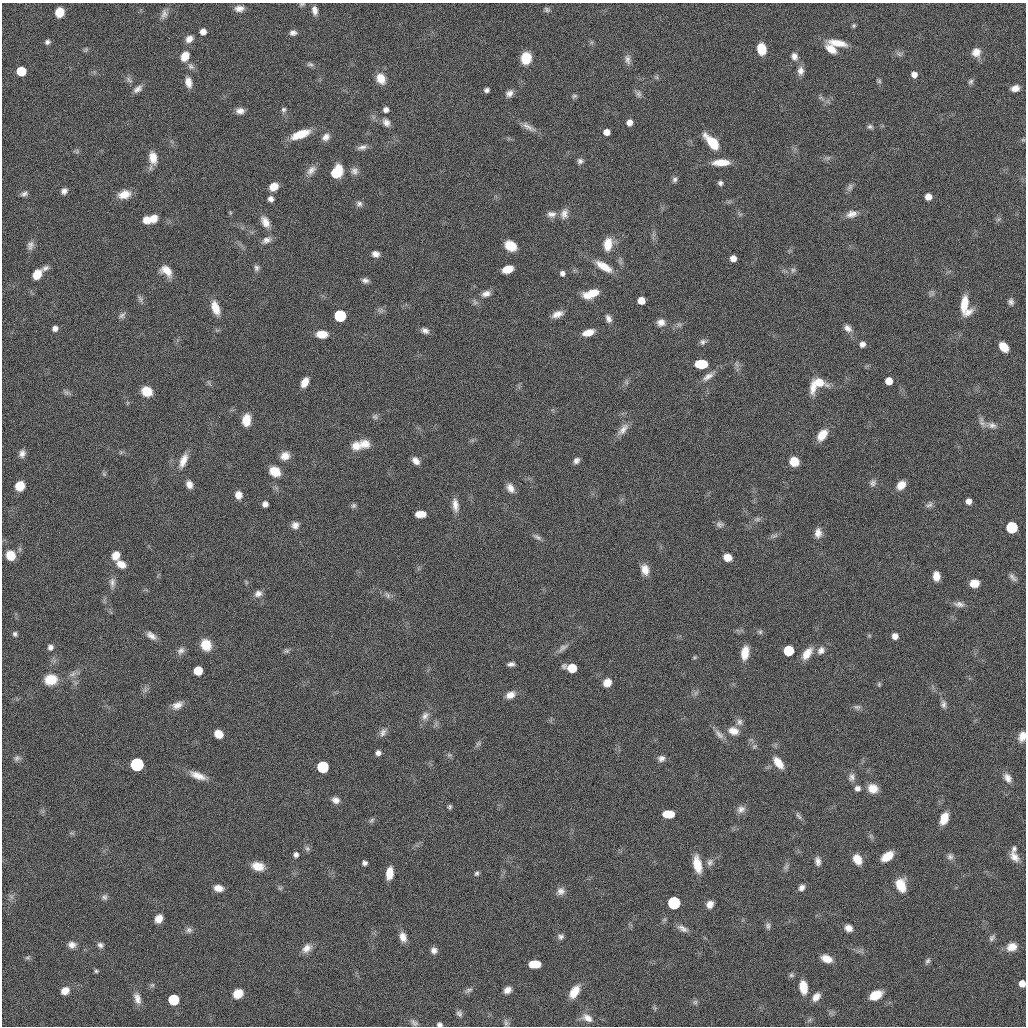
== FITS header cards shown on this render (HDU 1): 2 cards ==
NAXIS1  =                 2048 / length of original image axis
NAXIS2  =                 2048 / length of original image axis

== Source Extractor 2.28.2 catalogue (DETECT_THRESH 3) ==
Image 2048 x 2048 px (HDU 1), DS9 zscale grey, zoomed out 1/2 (1 PNG px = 2 x 2 image px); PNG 1028 x 1028 px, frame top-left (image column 1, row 2047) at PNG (2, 3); no overlay
Background 21.2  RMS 320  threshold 952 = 3 sigma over >= 5 px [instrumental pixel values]
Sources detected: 322; all 322 listed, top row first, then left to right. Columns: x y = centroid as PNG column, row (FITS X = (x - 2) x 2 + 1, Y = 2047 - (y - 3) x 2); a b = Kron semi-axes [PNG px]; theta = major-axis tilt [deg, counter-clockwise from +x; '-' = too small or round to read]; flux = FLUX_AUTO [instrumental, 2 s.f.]
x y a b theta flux
302 4 7 5 17 1.5e+05
239 8 10 7 5 5.4e+05
547 9 8 6 1 2.0e+05
315 10 9 6 -79 4.6e+05
140 11 4 2 - 6.4e+04
59 12 8 7 - 1.7e+06
164 14 13 8 56 4.5e+05
854 25 6 5 - 1.4e+05
203 32 5 5 - 5.8e+05
293 33 8 6 -1 3.2e+05
189 39 8 7 - 5.4e+05
47 42 6 5 - 2.4e+05
591 42 6 6 - 1.6e+05
837 43 23 7 -11 1.3e+06
86 49 8 6 3 1.7e+05
761 49 9 7 -80 1.8e+06
831 49 14 8 -36 9.9e+05
976 52 11 10 - 7.9e+05
900 53 7 4 -15 1.9e+05
185 56 10 7 58 1.2e+06
794 56 10 8 -67 4.8e+05
526 58 10 9 - 1.9e+06
627 59 13 8 -81 4.1e+05
310 64 8 6 -20 2.0e+05
191 66 12 7 -43 3.3e+05
21 71 6 6 - 3.7e+06
800 71 13 8 82 5.3e+05
94 72 5 3 - 9.2e+04
914 74 5 5 - 5.0e+05
656 77 7 5 19 1.4e+05
381 78 13 10 -65 1.0e+06
129 79 10 7 -64 2.8e+05
879 81 8 5 -28 1.5e+05
971 81 8 6 70 2.2e+05
188 82 12 7 -78 6.8e+05
1015 88 9 6 14 6.1e+05
138 89 14 7 42 4.5e+05
486 90 5 5 - 2.5e+05
509 93 9 7 38 4.1e+05
638 94 10 7 -60 2.9e+05
574 96 7 6 - 1.7e+05
821 98 9 4 -23 2.2e+05
283 110 7 6 - 2.2e+05
386 110 5 5 - 3.7e+05
240 111 9 7 -1 5.1e+05
629 122 5 5 - 5.5e+05
386 123 11 8 -40 4.7e+05
870 126 8 6 -62 2.2e+05
528 127 22 7 -29 5.8e+05
606 132 5 5 - 7.1e+05
300 134 21 7 20 1.8e+06
326 137 9 7 57 4.7e+05
1023 140 6 5 - 1.1e+05
712 142 19 8 -48 2.2e+06
362 147 14 6 11 4.2e+05
795 149 5 2 - 8.6e+04
77 151 7 6 - 1.5e+05
153 158 16 8 89 1.0e+06
825 158 8 4 -3 2.3e+05
580 161 7 7 - 2.8e+05
721 162 18 7 2 1.3e+06
311 170 15 8 52 5.3e+05
354 171 10 9 - 4.2e+05
336 172 11 8 55 3.2e+06
674 179 9 6 49 2.6e+05
720 183 5 5 - 2.3e+05
274 187 9 7 35 9.0e+05
850 187 11 7 61 3.0e+05
64 191 7 6 - 3.8e+05
24 193 9 6 3 2.9e+05
124 194 14 9 16 1.0e+06
928 197 5 5 - 7.1e+05
271 199 6 6 - 3.4e+05
728 201 5 3 - 8.9e+04
359 204 9 7 -50 3.2e+05
662 207 4 3 - 8.8e+04
230 213 5 4 - 9.4e+04
551 214 13 8 4 4.7e+05
564 214 14 9 75 5.9e+05
740 214 9 3 -17 1.6e+05
852 214 17 8 17 6.5e+05
153 218 10 8 48 8.4e+05
999 219 8 6 17 1.9e+05
147 220 8 8 - 8.3e+05
265 222 15 9 -61 7.9e+05
654 233 9 4 61 1.7e+05
266 240 12 7 23 4.5e+05
608 244 14 9 77 1.3e+06
30 245 12 8 72 4.1e+05
510 246 11 8 -33 1.9e+06
376 254 8 6 -13 4.4e+05
733 258 5 5 - 6.4e+05
621 261 10 4 -57 2.0e+05
604 266 22 8 -31 1.3e+06
45 268 10 6 30 2.8e+05
257 268 9 6 80 2.3e+05
507 269 9 6 18 1.6e+06
793 270 8 6 53 2.3e+05
167 271 14 9 -41 1.0e+06
562 273 5 5 - 2.9e+05
37 274 9 7 56 1.3e+06
365 280 9 6 -19 3.1e+05
486 293 14 8 22 5.3e+05
591 294 14 7 19 1.5e+06
932 294 7 4 -11 1.7e+05
140 299 12 6 -78 2.5e+05
641 300 6 6 - 1.0e+06
1011 302 8 7 - 2.9e+05
964 304 18 7 83 1.6e+06
215 308 17 8 -71 1.2e+06
381 310 9 7 54 2.5e+05
968 312 15 7 32 6.6e+05
557 314 14 7 25 6.5e+05
122 315 9 7 47 2.5e+05
340 316 6 6 - 1.8e+07
608 319 10 7 -74 3.8e+05
661 322 9 8 - 5.3e+05
679 325 11 6 57 2.7e+05
55 328 6 6 - 3.9e+05
848 328 12 8 -51 4.8e+05
425 331 10 6 -20 3.6e+05
588 333 11 6 15 9.1e+05
322 334 10 7 -1 1.2e+06
178 341 4 2 - 6.0e+04
703 342 10 6 16 2.8e+05
862 344 6 5 - 4.0e+05
1004 347 9 6 -49 1.5e+06
701 364 9 6 0 3.4e+06
737 365 13 5 -62 3.1e+05
867 366 4 2 - 6.1e+04
708 377 17 7 33 5.7e+05
889 381 6 6 - 1.1e+06
305 382 10 6 63 9.4e+05
819 382 14 7 -16 1.6e+06
209 383 9 5 -63 1.9e+05
626 383 8 6 -54 2.0e+05
519 387 5 2 - 7.9e+04
813 387 19 8 87 9.5e+05
147 391 10 9 - 1.5e+06
66 392 10 6 -50 2.5e+05
232 410 6 3 7 1.1e+05
552 410 6 2 -32 7.8e+04
376 416 8 7 - 2.3e+05
246 420 12 8 85 1.2e+06
982 422 14 7 -68 4.1e+05
992 425 15 7 -4 4.9e+05
623 429 21 8 50 7.0e+05
822 435 12 8 54 1.2e+06
365 444 13 10 -11 8.2e+05
356 446 12 10 3 8.7e+05
122 452 6 4 -11 1.3e+05
22 453 9 7 79 3.8e+05
285 456 12 10 0 7.9e+05
183 461 20 8 66 9.2e+05
416 461 10 6 -44 5.5e+05
576 461 8 6 43 3.5e+05
794 461 7 7 - 1.3e+06
275 471 11 9 -33 1.5e+06
104 473 7 5 81 1.5e+05
873 483 10 8 76 3.3e+05
189 484 9 6 -66 5.6e+05
901 485 11 8 47 8.9e+05
20 486 8 7 - 1.4e+06
276 488 4 3 - 1.1e+05
510 488 12 7 -52 6.0e+05
238 495 8 7 - 6.9e+05
622 500 6 3 -45 8.4e+04
969 501 6 5 - 5.0e+05
265 504 5 5 - 3.9e+05
455 505 17 8 -82 7.3e+05
929 505 10 7 30 2.9e+05
353 506 7 6 - 2.0e+05
420 514 9 5 0 1.2e+06
757 519 6 3 45 1.2e+05
720 524 11 7 -24 2.7e+05
295 525 8 7 - 4.8e+05
1012 527 6 6 - 1.3e+07
818 533 11 8 77 5.9e+05
774 536 12 5 19 2.3e+05
537 537 12 6 -35 3.1e+05
10 555 10 9 - 1.3e+06
116 555 9 8 - 8.8e+05
728 557 7 6 - 9.3e+05
121 564 10 7 -27 8.4e+05
645 569 13 8 -72 8.1e+05
936 576 9 6 -87 8.4e+05
1013 577 12 6 -48 3.4e+05
247 582 8 4 -38 1.3e+05
112 583 15 7 87 4.2e+05
974 583 8 6 4 1.3e+06
258 594 10 8 26 4.4e+05
387 595 10 6 -44 2.8e+05
105 600 8 4 -85 1.5e+05
959 604 16 7 -7 4.4e+05
739 630 8 5 29 1.7e+05
760 632 6 6 - 1.6e+05
15 634 6 5 - 2.0e+05
151 636 14 7 -33 5.5e+05
869 636 6 5 - 1.2e+05
895 636 5 5 - 4.7e+05
206 645 11 10 - 1.4e+06
50 647 5 5 - 2.9e+05
563 647 15 6 31 3.7e+05
287 650 8 6 7 2.1e+05
821 650 10 8 58 4.8e+05
181 651 12 8 51 4.0e+05
788 651 6 6 - 6.5e+06
745 653 13 7 82 1.3e+06
807 654 16 8 54 1.1e+06
694 657 5 5 - 1.1e+05
511 664 9 5 2 3.1e+05
572 668 8 6 -13 2.7e+06
198 671 6 6 - 2.9e+06
74 674 12 6 32 3.8e+05
51 679 13 11 8 1.7e+06
607 683 8 7 - 9.3e+05
879 684 6 5 - 1.1e+05
145 689 10 7 39 2.5e+05
695 692 8 6 64 2.2e+05
510 695 11 8 24 6.9e+05
16 699 4 2 - 5.8e+04
943 704 11 7 -68 3.2e+05
177 705 15 9 23 6.7e+05
857 707 10 6 1 2.7e+05
425 716 13 9 58 5.2e+05
739 722 10 8 -70 3.3e+05
436 724 5 2 - 1.0e+05
733 731 13 9 -19 8.2e+05
383 732 11 8 40 4.0e+05
218 734 7 6 - 1.2e+06
719 735 19 6 -48 4.7e+05
1022 736 10 7 74 7.8e+05
478 744 9 6 66 1.9e+05
754 746 7 6 - 1.6e+05
378 753 5 5 - 3.4e+05
449 755 8 6 -36 1.9e+05
17 758 9 8 - 2.9e+05
661 758 9 8 - 4.0e+05
778 763 15 7 -53 1.2e+06
137 764 6 6 - 5.2e+07
323 767 6 6 - 1.5e+07
198 776 21 8 -20 9.8e+05
852 777 12 8 -81 4.1e+05
1008 778 12 7 -54 5.1e+05
857 788 7 7 - 3.8e+05
873 788 12 10 -22 1.0e+06
336 800 9 7 -17 4.5e+05
450 807 6 5 - 1.5e+05
741 809 11 9 27 4.8e+05
668 814 9 6 -1 2.1e+06
799 817 11 6 -48 2.4e+05
944 818 12 7 69 1.5e+06
372 821 8 6 68 1.9e+05
72 833 8 3 -33 1.2e+05
871 836 7 5 -66 1.6e+05
417 845 8 4 35 1.6e+05
307 849 8 7 - 2.3e+05
1014 849 9 7 70 2.7e+05
296 855 6 6 - 3.0e+05
887 856 12 7 36 1.5e+06
950 857 10 9 - 3.4e+05
1014 857 14 9 -46 6.9e+05
857 859 11 8 -60 1.1e+06
818 861 10 7 -86 4.1e+05
710 862 11 8 65 4.1e+05
365 863 5 5 - 2.7e+05
697 864 19 9 -78 1.6e+06
258 866 13 9 -12 1.1e+06
787 866 7 6 - 2.1e+05
389 873 11 6 82 1.2e+06
476 873 6 6 - 2.0e+05
901 885 13 9 -67 1.8e+06
802 887 8 5 45 3.7e+05
218 888 9 6 -7 7.5e+05
280 888 6 5 - 1.3e+05
561 891 11 9 47 4.7e+05
11 897 8 5 -31 1.7e+05
104 897 8 8 - 2.7e+05
674 903 6 6 - 2.9e+07
710 904 9 7 53 5.9e+05
159 919 8 7 - 8.1e+05
665 920 6 5 - 1.4e+05
768 926 8 7 - 2.5e+05
683 928 15 7 -27 4.6e+05
848 928 9 6 -33 5.7e+05
189 930 10 7 -18 3.1e+05
403 937 12 8 -69 7.0e+05
560 937 8 6 38 2.7e+05
992 938 10 7 69 2.7e+05
72 945 10 8 -21 5.2e+05
100 945 8 6 -27 2.7e+05
1012 947 12 9 16 8.9e+05
307 948 14 9 39 6.5e+05
434 950 8 8 - 4.0e+05
861 952 5 2 - 8.5e+04
28 957 8 5 19 1.5e+05
827 959 11 7 -19 9.5e+05
928 961 8 6 57 2.2e+05
535 964 9 6 0 2.1e+06
96 971 6 5 - 1.6e+05
791 975 8 6 40 1.9e+05
1022 983 6 6 - 7.6e+05
152 985 9 6 23 1.9e+05
803 987 13 7 -81 1.5e+06
468 990 12 6 34 2.8e+05
507 990 9 7 44 5.4e+05
65 991 8 7 - 8.0e+05
574 992 15 8 59 1.3e+06
238 994 9 7 30 1.5e+06
876 995 11 7 26 2.0e+06
816 997 9 6 50 5.9e+05
137 998 15 8 -73 6.5e+05
174 1000 6 6 - 8.2e+06
695 1002 9 6 -69 2.2e+05
655 1007 6 5 - 1.3e+05
459 1013 10 6 -43 2.7e+05
830 1013 8 4 -71 1.7e+05
587 1018 13 8 -25 6.0e+05
809 1020 8 5 43 1.5e+05
414 1023 10 7 -21 2.9e+05
439 1024 5 4 - 2.0e+05
506 1024 7 6 - 1.9e+05
At the frame edge (FLAGS 8, measured only in part): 4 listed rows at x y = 302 4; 1022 736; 1022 983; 439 1024